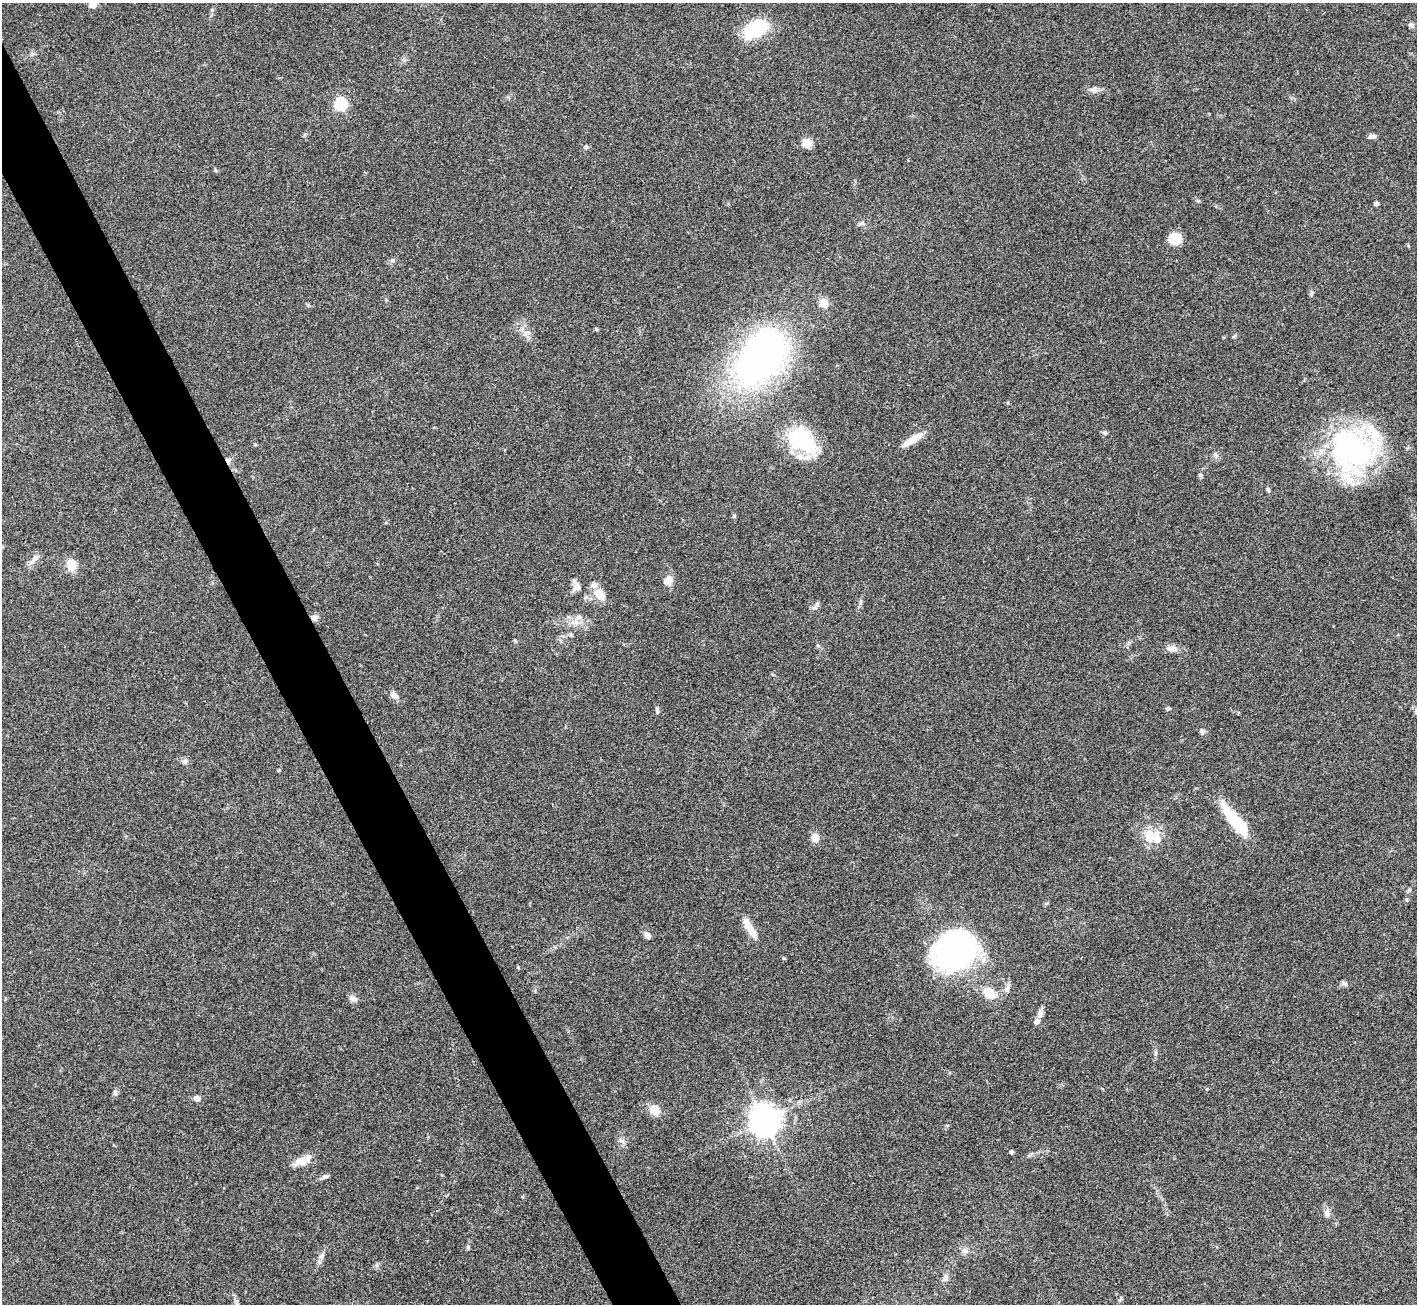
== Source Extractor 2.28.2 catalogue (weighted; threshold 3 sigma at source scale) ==
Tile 11 of 4 x 4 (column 3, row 3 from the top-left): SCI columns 2833-4247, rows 1590-2891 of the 5663 x 5651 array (HDU 1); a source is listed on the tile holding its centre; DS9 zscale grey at full resolution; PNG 1419 x 1306 px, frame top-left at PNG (2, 3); no overlay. Shown black and unused: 4% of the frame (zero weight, under 3 of 4 exposures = <1% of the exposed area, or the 3 px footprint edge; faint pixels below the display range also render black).
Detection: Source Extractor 2.28.2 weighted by HDU 2 'WHT'; one run over the whole footprint, this tile lists its part. Background 0.0954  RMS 0.0061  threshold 0.0276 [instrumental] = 3 sigma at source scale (4.5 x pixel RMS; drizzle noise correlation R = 1.50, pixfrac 1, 0.05/0.05 arcsec/px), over >= 5 px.
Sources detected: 74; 2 inside a brighter object's white glare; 1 cosmic-ray / hot-pixel residue — not listed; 4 inside a brighter listed object's ellipse — not listed separately; the other 67 listed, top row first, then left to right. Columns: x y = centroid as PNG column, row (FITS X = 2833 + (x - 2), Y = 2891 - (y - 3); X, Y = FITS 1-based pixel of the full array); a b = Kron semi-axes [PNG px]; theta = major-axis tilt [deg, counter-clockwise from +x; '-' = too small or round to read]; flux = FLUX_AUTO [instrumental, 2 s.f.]
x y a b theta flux
93 4 5 5 - 14
1411 25 8 6 -26 1.5
756 29 25 14 30 42
1094 90 9 8 - 2.4
340 104 6 6 - 70
1372 136 9 6 -1 1.9
807 143 5 5 - 28
586 147 6 5 - 0.93
215 170 5 3 - 0.71
1376 204 4 4 - 2.2
862 223 8 5 6 1.4
1175 239 12 11 - 10
393 260 7 5 1 1.3
823 303 5 5 - 23
596 329 5 4 - 0.99
526 333 10 6 -24 2.6
1234 336 8 3 45 0.68
758 353 75 58 53 200
1105 433 7 6 - 1.2
912 439 29 7 33 8.4
802 440 42 25 -42 41
255 445 5 3 - 0.6
1352 450 56 48 -66 120
1200 475 7 4 -61 1
734 516 5 4 - 0.99
34 559 17 6 46 3.5
71 565 16 12 -74 6.9
668 580 9 8 - 6.1
578 587 11 9 -48 3.6
599 595 16 10 -53 8.6
817 604 10 4 60 1.4
578 617 9 6 -15 2.6
314 618 9 7 34 2.3
515 641 5 4 - 0.7
1172 649 13 8 -9 4
394 695 10 7 -42 3.2
1168 708 6 4 15 0.97
657 710 10 4 -86 1.2
1202 731 7 6 - 1.5
184 762 7 4 19 1.2
1238 824 41 11 -50 29
1149 835 7 6 - 14
815 838 10 8 87 4.8
1157 839 16 9 -86 7
1409 890 7 4 41 1.1
1407 899 5 4 - 0.8
751 931 22 9 -54 7.2
647 935 7 5 -45 3.7
955 949 34 28 40 220
1344 983 9 5 -38 1.6
1007 989 9 6 46 2.2
989 993 17 12 -29 9.8
353 998 10 7 -23 2.9
1040 1013 10 6 79 3.3
115 1093 8 6 -89 1.3
197 1098 9 6 -20 2.4
654 1110 11 9 -43 8.1
764 1120 10 9 - 830
1011 1152 4 3 - 1.7
303 1160 24 9 22 7.5
325 1177 9 5 21 1.6
1327 1213 11 6 -87 2.6
468 1247 5 5 - 0.86
965 1251 9 8 - 2.5
322 1256 8 6 35 1.6
945 1278 9 6 73 2
1121 1299 6 4 19 0.83
Overlapping masked pixels (flux is a lower limit): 1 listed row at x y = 314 618
Isophote crosses this tile's border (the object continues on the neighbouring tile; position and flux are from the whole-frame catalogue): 1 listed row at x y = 93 4
Unlisted compact peaks at least as high as the median listed source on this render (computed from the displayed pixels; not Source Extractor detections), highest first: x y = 279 770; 784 958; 1267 489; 32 54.